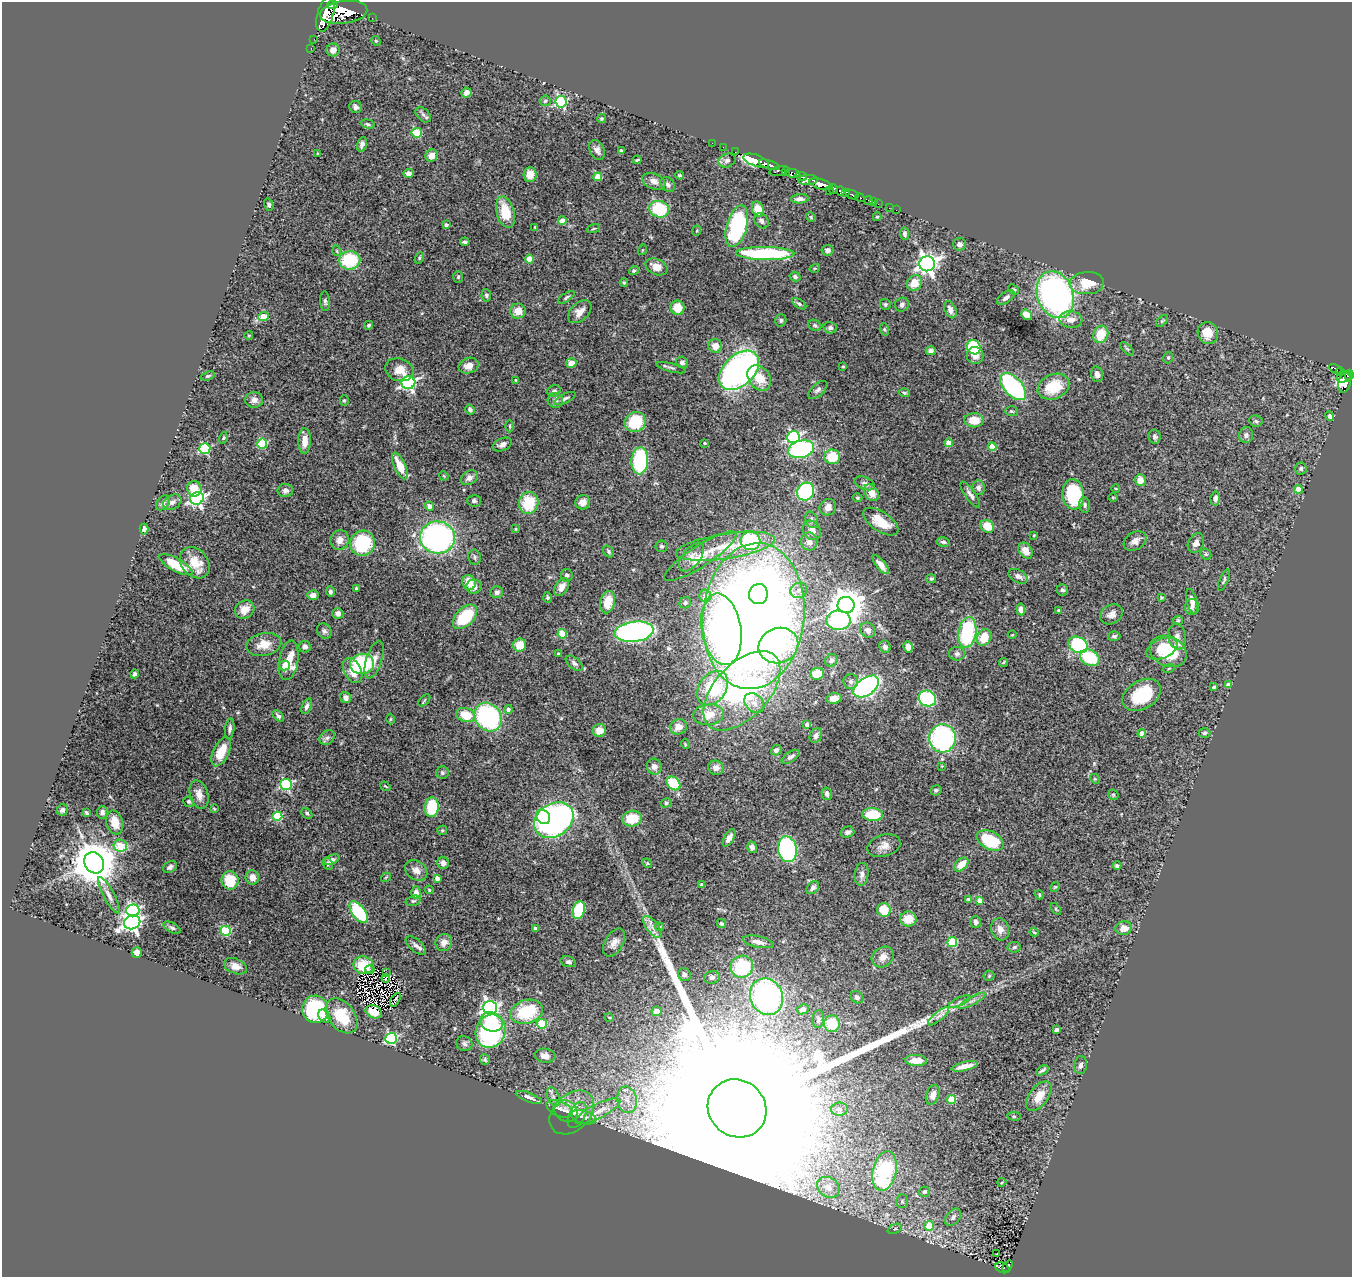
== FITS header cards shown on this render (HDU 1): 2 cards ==
NAXIS1  =                 1350
NAXIS2  =                 1275

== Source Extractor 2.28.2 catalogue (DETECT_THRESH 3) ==
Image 1350 x 1275 px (HDU 1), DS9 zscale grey, 1 PNG px = 1 image px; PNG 1354 x 1279 px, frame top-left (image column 1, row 1275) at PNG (2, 2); each listed source drawn as its Kron ellipse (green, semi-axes under 4 px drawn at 4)
Background 3.38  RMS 0.052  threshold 0.155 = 3 sigma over >= 5 px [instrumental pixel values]
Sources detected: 462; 3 with non-positive FLUX_AUTO (blend fragments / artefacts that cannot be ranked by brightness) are neither listed nor drawn; the other 459 listed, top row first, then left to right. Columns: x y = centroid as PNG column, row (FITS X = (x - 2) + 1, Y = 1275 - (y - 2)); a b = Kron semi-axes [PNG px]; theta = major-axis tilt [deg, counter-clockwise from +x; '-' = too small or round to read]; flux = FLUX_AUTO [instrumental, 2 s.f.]
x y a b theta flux
333 5 5 3 - 1400
344 12 24 11 8 16000
325 14 18 8 74 9700
372 18 2 2 - 26
314 39 2 2 - 18
376 41 5 4 - 3.5
311 48 2 2 - 7
333 50 6 6 - 18
466 93 5 5 - 22
545 101 5 5 - 5.4
561 102 6 5 - 500
356 107 6 6 - 11
423 115 9 6 -45 12
601 118 4 4 - 4.1
368 124 7 4 -15 6.4
417 133 5 5 - 160
712 143 2 2 - 33
362 144 7 4 74 13
723 147 2 2 - 35
597 150 10 7 -66 16
621 151 4 3 - 8.9
735 152 2 2 - 53
318 153 3 3 - 3.2
432 156 6 6 - 30
637 160 4 2 - 4.4
727 160 9 6 23 10
756 161 13 5 -20 5500
770 165 11 3 -18 4500
780 171 10 4 9 850
786 171 5 3 - 620
409 173 5 4 - 12
792 173 7 4 -10 1300
530 174 7 6 - 40
680 175 4 3 - 3.7
801 176 6 4 -9 1100
598 177 4 4 - 73
808 180 10 5 4 1700
654 181 12 7 -23 24
668 184 8 6 -46 11
821 184 12 5 -17 8200
833 189 5 4 - 1900
829 191 2 2 - 170
841 191 4 4 - 2100
845 192 4 3 - 470
852 195 7 3 -24 660
860 197 5 3 - 510
800 199 9 4 3 14
869 201 5 3 - 240
874 202 3 2 - 53
878 204 2 2 - 27
269 205 6 4 -71 5.7
889 208 2 2 - 25
659 209 10 8 -13 180
758 209 8 5 -65 55
896 210 2 2 - 14
505 212 16 9 -75 96
811 217 5 4 - 3.9
877 217 4 4 - 3.4
562 221 4 4 - 39
761 221 8 6 -49 12
446 225 4 3 - 9.1
737 226 21 10 74 440
535 227 3 2 - 3.2
593 229 7 3 19 3.8
696 231 5 3 - 3.6
905 234 6 4 -84 9.5
465 242 5 3 - 7
960 244 6 6 - 13
642 250 5 3 - 2.9
828 250 6 5 - 12
337 251 5 3 - 3.2
765 253 29 6 -1 380
419 258 6 4 62 4.9
529 259 4 4 - 61
350 260 10 9 - 180
927 264 8 7 - 2000
656 267 11 7 -24 36
815 268 5 3 - 3.5
634 271 5 4 - 7.5
458 277 6 5 - 5.5
795 277 5 4 - 8.1
624 283 4 4 - 4.2
914 283 8 7 - 51
1087 283 17 11 3 82
1014 289 6 4 -42 5.4
486 295 6 4 -79 6.6
1055 295 24 18 -70 1100
566 297 9 4 34 6.9
1006 298 10 5 35 14
325 301 10 5 -85 9.3
799 304 8 4 -34 6.9
885 304 6 5 - 5.8
902 305 7 6 - 11
677 308 7 7 - 57
950 310 9 5 -66 16
518 311 8 7 - 39
580 312 14 8 44 27
1026 315 5 4 - 51
263 317 5 4 - 86
781 320 6 5 - 6.5
1071 320 11 8 -6 34
1162 321 7 4 44 4.9
369 325 4 4 - 5.3
815 325 7 5 -23 6.5
830 328 7 5 -14 9.7
884 329 6 4 -72 4.7
1208 333 11 10 - 53
1101 334 9 7 68 77
249 335 4 3 - 2.8
715 346 7 6 - 34
974 347 7 6 - 230
1127 349 9 3 -45 5.4
931 351 5 4 - 9.3
975 356 8 8 - 25
1168 358 6 4 77 5.5
682 362 6 5 - 9.6
571 363 5 5 - 27
469 366 10 7 20 32
843 366 3 3 - 3.5
671 368 15 3 -15 8.4
1335 369 7 3 -32 510
399 370 14 11 -18 46
739 370 23 15 44 1300
1340 371 4 3 - 420
1097 374 8 6 -75 16
1349 375 5 4 - 950
208 376 7 3 19 5.3
1344 377 8 5 21 1100
759 378 14 10 -51 62
516 380 4 4 - 3.2
408 383 7 6 - 820
1345 383 10 6 74 830
1013 386 16 9 -48 470
1053 387 16 12 23 130
818 390 12 6 42 12
554 391 7 5 30 8.7
904 393 5 3 - 5.3
565 399 11 4 26 11
254 400 9 8 - 19
555 400 7 7 - 11
344 401 5 4 - 4.8
470 410 5 4 - 8.6
1011 411 6 5 - 5.3
1330 416 5 4 - 8.8
974 420 9 7 -1 58
1256 421 7 5 -8 7
635 422 11 9 26 120
510 426 6 3 90 4.1
1246 435 8 7 - 12
793 437 6 6 - 580
1155 437 7 6 - 8.5
223 438 6 4 74 4.6
305 441 13 6 89 35
705 443 4 3 - 4.2
948 443 4 4 - 46
262 444 5 5 - 180
502 444 10 6 25 18
992 447 4 4 - 67
205 449 5 5 - 240
801 449 13 8 14 410
832 457 8 7 - 110
640 461 13 8 86 280
400 466 14 5 -65 63
1301 468 6 6 - 6.5
444 476 5 4 - 3.2
469 478 9 6 32 15
1140 480 6 5 - 36
865 483 11 6 -22 12
978 488 7 6 - 13
194 489 8 7 - 63
1116 489 4 3 - 2.5
1298 489 4 4 - 55
285 490 8 6 1 12
805 492 9 8 - 420
871 493 9 6 -57 40
1073 494 15 11 -83 240
970 495 15 5 -55 14
197 498 7 6 - 910
857 498 5 4 - 4
1113 498 5 3 - 3.2
1215 498 7 4 83 15
474 501 7 5 -4 9.5
172 502 10 7 30 15
583 502 7 7 - 28
163 503 8 5 51 10
529 503 11 9 78 140
1085 505 7 5 -83 8.3
429 506 5 4 - 19
828 507 8 8 - 21
812 520 9 6 -65 10
881 522 20 9 -34 70
987 526 7 6 - 61
144 529 5 4 - 13
515 529 4 4 - 3.6
812 530 10 8 -55 25
1034 535 3 2 - 2.9
437 537 17 16 - 870
340 540 10 9 - 27
751 541 10 9 - 330
1135 541 12 8 31 23
809 542 9 8 - 19
943 542 7 4 -11 7.3
363 543 13 12 - 240
1196 543 10 7 64 19
661 546 6 6 - 7.8
725 546 50 12 9 140
1026 551 8 6 -57 29
609 552 6 5 - 6.6
1206 554 6 5 - 5.2
700 556 42 10 33 72
474 557 8 6 -80 8
691 557 17 9 52 33
195 563 17 13 -51 68
176 565 18 6 -28 110
881 565 11 4 -52 25
567 575 6 6 - 8.3
1018 576 10 6 -29 16
931 579 5 4 - 6.2
1224 580 11 3 67 6
469 583 7 6 - 48
474 587 8 7 - 24
562 587 10 6 60 24
356 588 4 3 - 5.5
799 590 8 7 - 16
1062 590 6 5 - 7.9
330 592 5 4 - 8.8
497 592 6 6 - 12
758 594 10 9 - 380
313 595 6 5 - 16
705 596 6 6 - 30
548 597 5 4 - 4.6
1161 598 3 3 - 3.9
1192 601 13 5 -75 20
608 602 11 7 77 69
685 603 6 5 - 6.1
846 605 8 8 - 6800
1192 607 8 7 - 12
245 609 10 8 35 40
1021 609 6 4 -83 18
1059 610 4 3 - 3.5
338 614 5 5 - 13
1111 614 12 9 31 22
754 616 73 51 84 5600
465 617 15 9 45 150
838 620 12 9 -2 530
1178 620 5 4 - 4.6
721 629 36 19 -81 1200
868 630 8 7 - 17
324 631 8 6 -49 11
634 632 20 10 7 940
967 633 15 9 80 290
562 634 4 4 - 130
1012 635 4 3 - 2.6
1114 636 6 5 - 8.1
984 637 9 6 65 74
1177 637 13 9 -79 23
264 644 18 11 11 53
520 645 6 6 - 57
1078 645 10 8 -26 340
778 646 20 17 21 250
305 647 6 5 - 13
885 647 6 5 - 12
908 647 6 4 -79 22
1162 649 16 9 24 110
1168 651 19 14 -26 160
558 654 4 3 - 3.4
957 654 8 7 - 11
1090 658 10 7 -29 170
289 660 20 9 80 85
374 660 19 8 73 28
831 660 6 6 - 10
1003 662 5 3 - 3.1
574 663 10 5 -39 11
362 664 12 10 9 300
284 666 5 5 - 15
1169 668 6 3 20 3.2
353 670 13 8 -62 52
135 674 4 3 - 9.9
817 674 7 6 - 73
851 681 7 7 - 12
1228 685 4 4 - 18
866 686 14 8 36 810
1214 687 4 3 - 6.7
712 688 19 13 55 240
742 691 48 27 46 1200
1142 695 21 14 31 150
346 698 6 5 - 14
834 698 7 5 7 30
927 698 9 7 -26 260
424 700 7 4 45 5
754 703 11 8 -47 26
307 706 8 4 69 11
508 709 4 4 - 9.9
466 715 9 7 -18 82
708 715 15 10 6 54
278 716 7 3 -46 7
488 717 15 12 -54 560
390 719 5 3 - 3.5
807 725 4 4 - 11
678 727 8 7 - 36
230 729 10 4 83 9.4
599 730 6 6 - 34
1205 733 6 4 2 5.9
1142 734 4 4 - 42
816 736 7 6 - 12
327 738 8 6 37 9.9
942 738 14 13 - 540
685 744 5 3 - 2.7
776 750 5 5 - 8.8
221 752 16 8 64 64
791 757 10 5 34 10
942 766 4 4 - 2.8
654 767 8 7 - 18
716 768 8 7 - 22
442 773 6 6 - 6.7
1095 779 5 4 - 4.1
674 783 8 5 -43 140
286 784 6 5 - 370
385 786 5 3 - 3.3
936 790 5 5 - 5.9
199 794 14 9 -73 35
827 794 6 5 - 9.4
1113 795 5 5 - 4.8
189 802 5 5 - 5.9
666 803 5 4 - 5.8
432 807 10 7 84 150
214 809 4 3 - 3.7
62 810 6 5 - 10
102 812 6 5 - 12
86 813 4 3 - 5.4
307 813 6 4 -45 7.8
873 814 10 6 -2 100
277 816 5 4 - 180
543 817 8 6 -49 98
632 819 10 8 10 84
554 820 21 16 33 1200
115 822 12 8 -73 62
442 830 5 4 - 4.4
847 832 7 5 16 12
729 838 10 5 60 19
990 840 14 9 -28 170
120 846 6 6 - 91
884 846 17 11 17 30
752 847 6 5 - 12
787 849 13 9 -79 460
331 860 9 4 24 13
94 863 11 9 -56 14000
443 863 6 6 - 16
647 863 5 4 - 3.7
328 864 6 4 -63 6.2
961 864 8 5 44 47
1117 866 4 4 - 8.4
170 867 7 5 28 11
416 870 12 9 -37 23
862 874 11 7 83 17
252 877 7 6 - 26
386 877 5 2 - 2.9
437 878 4 4 - 19
230 880 9 8 - 100
702 885 3 3 - 6.9
1055 887 5 4 - 4.1
813 888 7 5 48 12
429 890 4 3 - 4.7
416 893 6 5 - 23
109 895 20 5 -62 21
1039 895 4 3 - 4.1
968 899 4 4 - 7.6
413 901 8 5 16 6.1
980 901 4 4 - 34
1056 909 6 3 -53 3.6
133 910 6 6 - 570
579 910 9 6 75 190
884 910 7 6 - 68
359 912 13 6 -52 210
908 919 8 7 - 54
132 922 8 7 - 1400
976 922 5 5 - 12
721 924 5 4 - 5.5
652 927 13 6 -52 21
659 927 4 3 - 3.2
172 928 9 5 -29 8.6
1124 928 8 6 13 37
535 929 4 3 - 14
1000 929 11 9 -74 26
226 931 5 5 - 200
1034 932 4 3 - 3.4
444 942 9 8 - 24
758 942 15 5 -12 21
952 942 5 5 - 190
614 943 15 9 60 27
416 946 12 6 -41 14
1014 947 6 5 - 6.5
137 953 5 5 - 16
883 957 12 9 34 29
568 962 8 5 -15 8.3
363 965 10 9 - 48
236 966 12 7 -20 24
742 967 11 11 - 190
370 970 5 2 - 2.4
386 973 3 2 - 2.9
684 975 7 6 - 8.5
989 976 5 5 - 4.6
712 977 8 6 15 10
386 978 4 2 - 4.4
767 997 18 16 -66 740
857 997 7 5 -41 12
395 1000 8 4 60 8.2
972 1001 15 4 29 15
960 1002 11 4 23 10
490 1008 7 7 - 950
315 1009 13 13 - 260
803 1009 6 5 - 18
656 1011 5 5 - 14
374 1012 8 6 -25 39
527 1012 16 11 18 170
324 1016 7 5 -50 17
341 1016 20 13 -52 100
938 1016 13 4 40 18
609 1017 4 3 - 2.9
818 1019 9 6 84 9.8
491 1022 12 9 -21 100
542 1024 5 5 - 200
832 1024 8 8 - 100
1056 1029 4 3 - 8.2
491 1031 17 15 68 490
391 1038 6 5 - 400
464 1044 8 7 - 9.9
545 1056 10 7 -6 24
485 1060 5 5 - 5.5
916 1060 11 5 -2 45
1081 1065 9 6 81 13
965 1066 13 4 13 27
1042 1070 7 3 34 7.8
933 1095 10 6 70 20
1039 1096 17 9 54 55
529 1097 14 4 -21 18
553 1097 10 5 -69 12
951 1099 4 4 - 120
627 1100 13 9 -80 38
737 1108 30 28 -42 580000
560 1109 14 7 -24 18
839 1109 8 6 4 11
566 1111 12 10 -34 20
598 1111 25 7 27 43
572 1112 25 18 43 63
577 1115 14 8 63 14
1014 1116 7 3 -8 4.4
583 1117 13 6 -17 18
885 1171 20 12 77 420
1002 1182 4 3 - 3.6
828 1187 12 9 -34 31
924 1192 5 5 - 13
902 1201 7 5 90 7
953 1217 10 6 51 14
929 1226 5 5 - 96
895 1229 7 4 21 6.1
997 1254 3 3 - 13
1008 1266 6 4 55 160
1002 1268 7 5 -25 180
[3 non-positive-flux detections neither listed nor drawn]